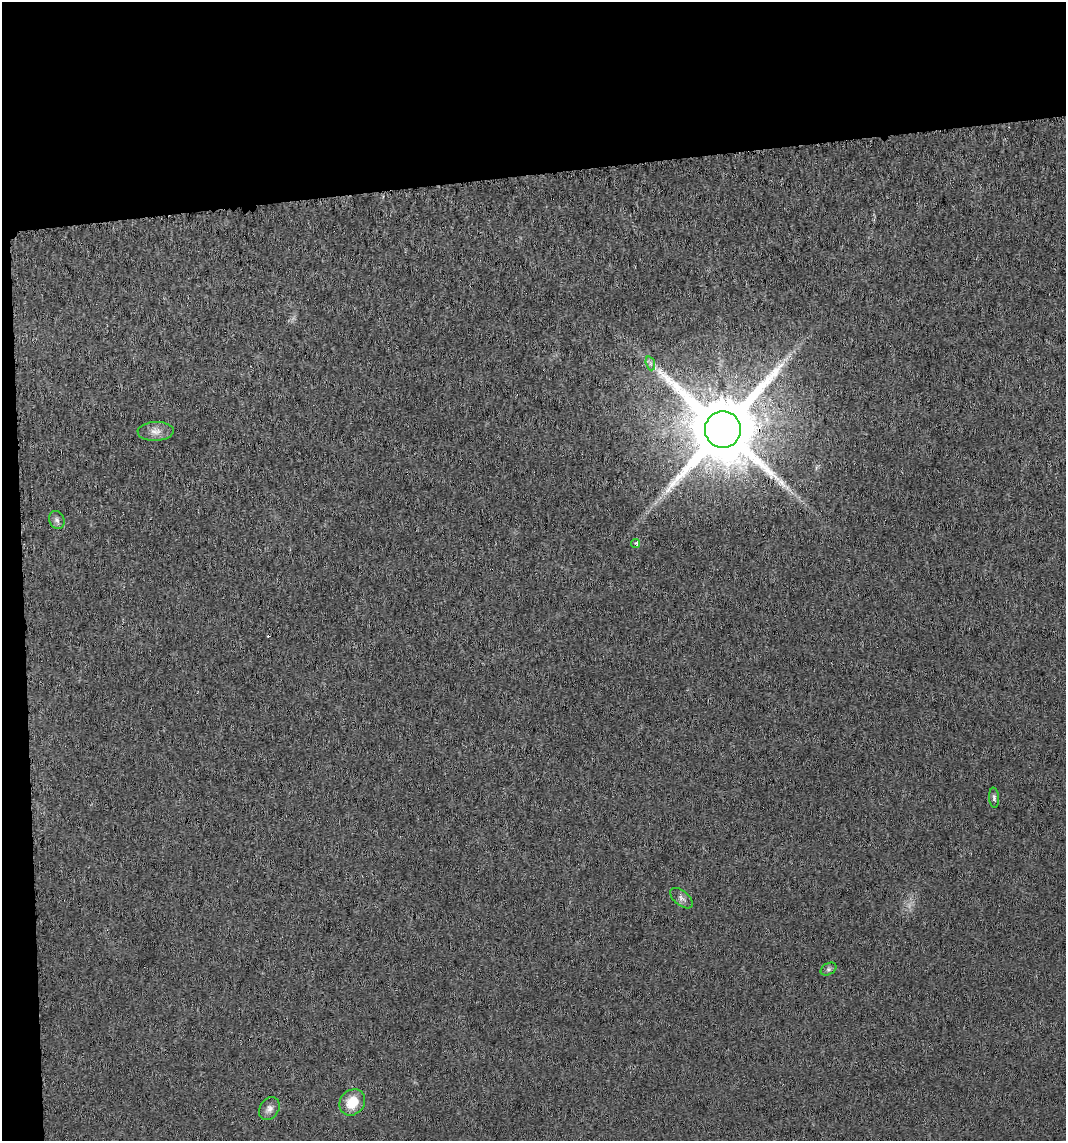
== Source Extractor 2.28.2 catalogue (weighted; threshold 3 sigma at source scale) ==
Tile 1 of 2 x 2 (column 1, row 1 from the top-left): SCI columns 31-1094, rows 1144-2282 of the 2175 x 2288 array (HDU 1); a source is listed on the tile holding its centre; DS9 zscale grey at full resolution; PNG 1068 x 1143 px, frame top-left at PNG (2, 2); each listed source drawn as its Kron ellipse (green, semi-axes under 4 px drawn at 4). Shown black and unused: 17% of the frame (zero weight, under 3 of 6 exposures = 1% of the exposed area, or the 3 px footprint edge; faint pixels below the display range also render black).
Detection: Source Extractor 2.28.2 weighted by HDU 2 'WHT'; one run over the whole footprint, this tile lists its part. Background 0.013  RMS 0.0046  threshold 0.0188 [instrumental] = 3 sigma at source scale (4.09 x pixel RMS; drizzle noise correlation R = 1.36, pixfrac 0.8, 0.0396/0.0396 arcsec/px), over >= 5 px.
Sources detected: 11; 1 cosmic-ray / hot-pixel residue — neither listed nor drawn; the other 10 listed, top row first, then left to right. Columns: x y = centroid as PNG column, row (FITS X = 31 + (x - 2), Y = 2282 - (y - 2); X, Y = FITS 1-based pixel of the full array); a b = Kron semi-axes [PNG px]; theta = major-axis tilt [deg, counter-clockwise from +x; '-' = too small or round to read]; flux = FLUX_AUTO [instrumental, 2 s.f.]
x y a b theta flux
650 363 7 4 -72 1.1
723 429 18 18 - 6200
156 431 18 9 2 3.6
57 520 9 7 -63 1.6
636 543 4 3 - 2.2
994 798 10 5 -86 1
681 898 13 7 -39 2
828 969 8 5 27 1.1
352 1102 14 12 49 9.5
269 1109 12 9 56 2.4
Overlapping masked pixels (flux is a lower limit): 1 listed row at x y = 723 429